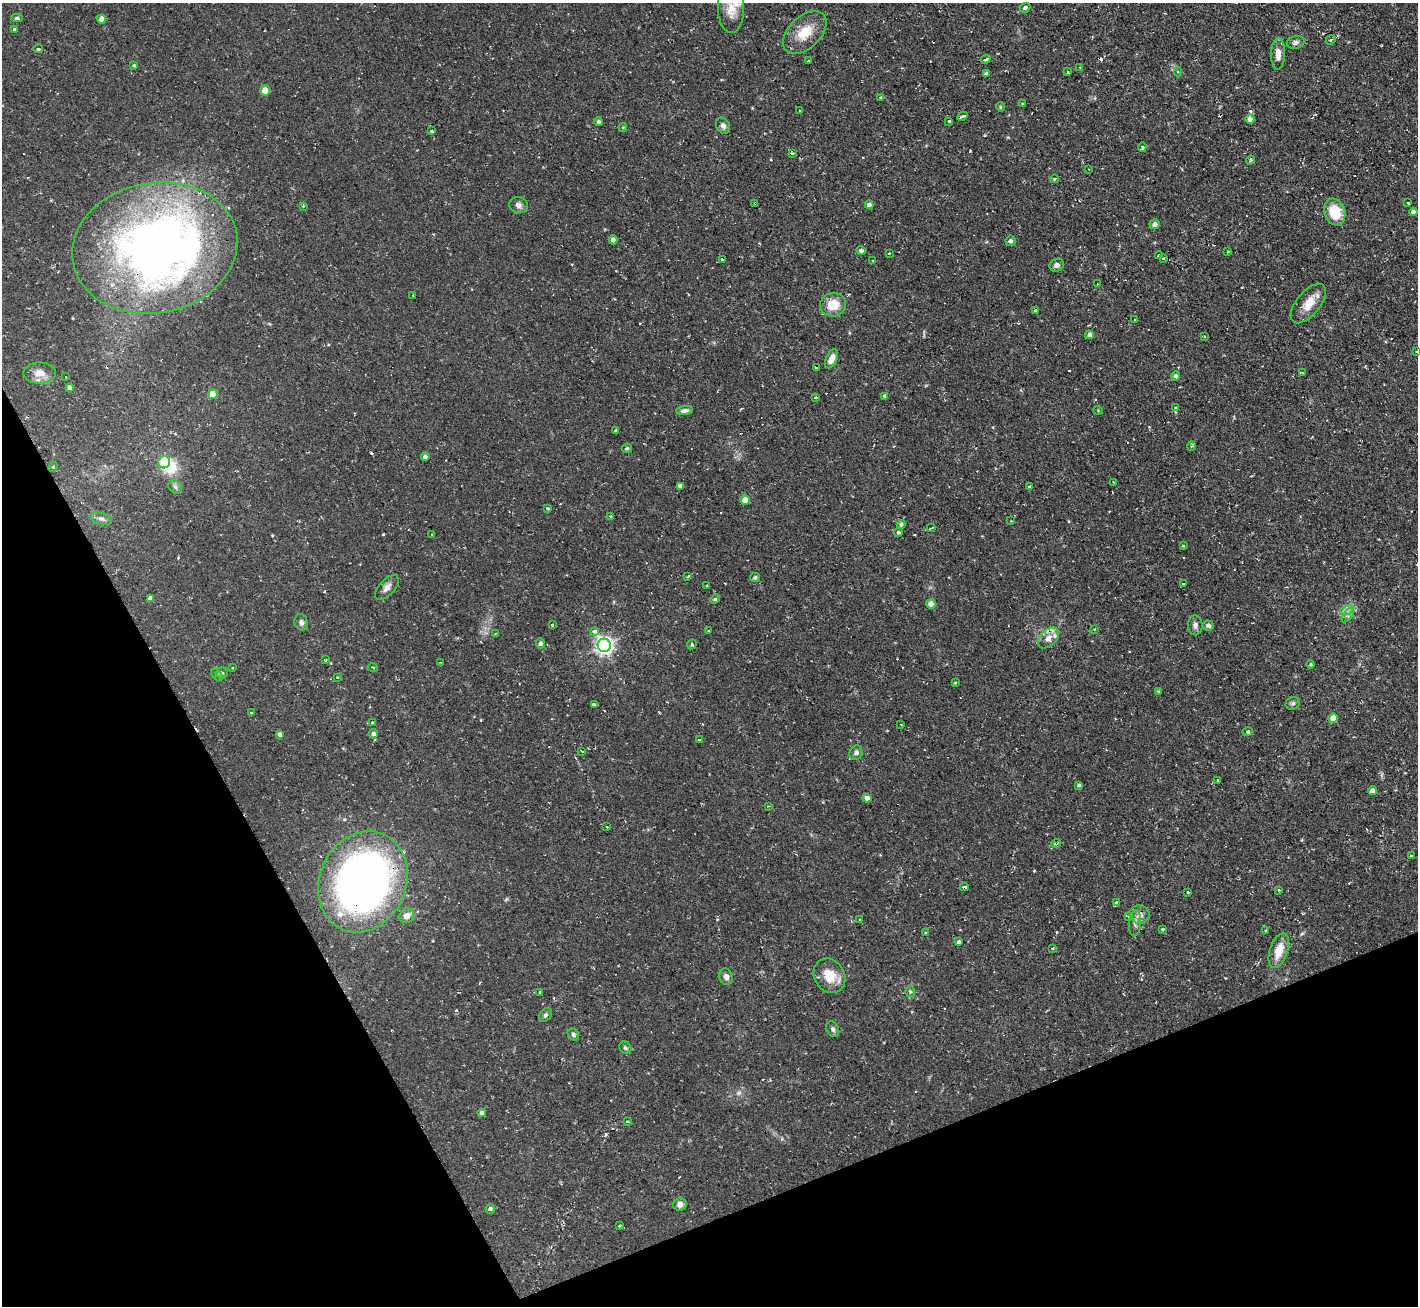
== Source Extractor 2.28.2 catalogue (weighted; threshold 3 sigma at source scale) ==
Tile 14 of 4 x 4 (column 2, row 4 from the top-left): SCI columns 1417-2832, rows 286-1589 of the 5665 x 5649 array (HDU 1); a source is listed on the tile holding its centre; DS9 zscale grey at full resolution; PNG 1420 x 1308 px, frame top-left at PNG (2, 3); each listed source drawn as its Kron ellipse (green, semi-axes under 4 px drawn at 4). Shown black and unused: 22% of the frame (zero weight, under 2 of 3 exposures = <1% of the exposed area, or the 3 px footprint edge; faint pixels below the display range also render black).
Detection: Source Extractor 2.28.2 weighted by HDU 2 'WHT'; one run over the whole footprint, this tile lists its part. Background 0.085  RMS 0.0075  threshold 0.0336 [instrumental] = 3 sigma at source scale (4.5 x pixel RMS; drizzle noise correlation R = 1.50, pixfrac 1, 0.05/0.05 arcsec/px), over >= 5 px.
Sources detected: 197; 2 inside a brighter object's white glare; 16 cosmic-ray / hot-pixel residue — neither listed nor drawn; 3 inside a brighter listed object's ellipse — not listed separately; the other 176 listed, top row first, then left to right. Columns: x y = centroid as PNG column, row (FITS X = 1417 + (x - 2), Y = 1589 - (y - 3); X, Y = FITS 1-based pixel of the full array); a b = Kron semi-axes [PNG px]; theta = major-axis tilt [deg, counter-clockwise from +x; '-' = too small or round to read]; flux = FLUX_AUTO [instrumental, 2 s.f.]
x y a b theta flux
1025 8 5 4 - 1.9
731 9 24 13 -89 11
17 18 6 4 -1 1.1
102 19 4 4 - 5
15 29 3 3 - 8.4
805 32 26 16 44 17
1331 40 5 3 - 0.9
1296 42 9 6 13 2.6
38 49 5 3 - 0.87
1278 54 15 7 89 7.2
985 59 5 3 - 3.7
809 61 3 2 - 0.63
134 65 4 3 - 0.97
1080 67 3 2 - 1.1
1178 71 5 4 - 1
1068 72 4 3 - 1.3
986 74 4 3 - 1.7
265 90 5 5 - 9.3
880 97 4 2 - 0.59
1022 104 4 3 - 0.61
1000 107 4 4 - 0.84
800 111 3 3 - 0.97
963 116 5 2 - 1.8
1250 119 4 4 - 2.9
949 121 3 3 - 1.9
598 122 4 4 - 1.3
723 126 8 6 -59 3
623 127 4 3 - 0.61
431 131 3 3 - 1.2
1142 147 5 4 - 3.2
792 153 4 3 - 1.6
1251 160 5 4 - 1
1089 169 3 2 - 0.51
1054 179 4 3 - 0.61
755 203 3 3 - 0.72
1408 203 3 3 - 1.5
519 205 9 8 - 3.2
869 205 4 4 - 4.3
303 206 3 2 - 0.84
1335 212 14 10 -71 23
1413 212 4 4 - 2.6
1155 224 5 5 - 3.1
613 240 4 4 - 3.4
1010 241 5 5 - 2.4
155 248 83 65 11 540
861 251 5 4 - 2.3
1228 251 3 2 - 0.96
889 253 3 3 - 1.5
1159 255 4 3 - 1.5
722 259 3 2 - 2.3
1163 259 4 3 - 7.2
873 260 3 2 - 1.2
1057 265 7 6 - 2.6
1097 284 3 2 - 0.59
413 295 3 3 - 0.8
1308 304 24 12 50 11
833 305 13 12 - 13
1035 310 3 3 - 2
1135 320 3 3 - 2
1089 335 4 4 - 3
1204 336 3 2 - 0.79
1416 351 3 2 - 0.5
831 359 10 5 66 6.1
816 368 3 3 - 2.6
1302 372 3 3 - 0.99
39 373 16 10 0 7.5
1176 376 5 4 - 1.8
66 377 2 2 - 0.42
69 387 4 4 - 3.1
213 394 5 4 - 14
884 396 4 3 - 1
815 397 3 3 - 2.4
1176 408 4 4 - 0.92
1098 410 5 3 - 0.58
685 411 8 4 6 2.6
616 431 4 3 - 1.1
1191 446 5 3 - 0.82
627 448 5 4 - 0.89
425 457 4 4 - 2.6
164 462 6 6 - 28
53 467 5 4 - 0.86
1113 482 3 2 - 0.55
680 486 4 4 - 2.4
1029 486 3 3 - 3.3
175 487 7 6 - 1.9
745 500 4 4 - 10
548 508 3 3 - 2.1
611 516 3 3 - 1.3
101 519 11 6 -16 2.7
1011 521 2 2 - 0.48
901 524 4 4 - 1.8
931 528 4 2 - 1.2
898 532 4 3 - 0.92
431 535 3 2 - 0.75
1183 546 3 3 - 1
687 577 4 3 - 1.8
755 578 5 4 - 1.5
1183 583 3 2 - 0.57
707 586 3 2 - 0.6
387 587 15 8 47 4.4
150 598 4 4 - 2.7
715 599 5 3 - 0.82
931 604 5 4 - 5
1347 610 7 4 19 2.3
1348 615 8 4 54 1.9
301 622 8 6 -71 2.8
552 625 3 3 - 1.6
1195 625 10 7 -89 2.9
1208 625 6 5 - 2.3
1095 629 3 3 - 0.67
709 630 3 2 - 0.58
594 631 3 3 - 8.4
495 633 4 3 - 0.79
1048 638 12 8 45 5.5
540 643 5 4 - 2.1
692 644 5 4 - 1.1
604 645 7 6 - 310
325 660 3 3 - 0.68
440 662 3 2 - 0.63
1311 664 4 4 - 0.92
373 667 5 2 - 0.87
233 668 3 3 - 1.2
222 673 5 5 - 1.3
217 675 7 4 -45 1.2
337 677 4 2 - 0.57
955 683 3 3 - 0.58
1159 691 3 3 - 1.2
1293 703 7 6 - 1.8
594 705 3 3 - 9.8
251 712 3 2 - 0.58
1333 718 4 4 - 7.2
372 722 3 3 - 1.9
901 725 3 2 - 0.47
1248 732 5 4 - 2
280 734 4 4 - 2.5
373 734 4 4 - 2.6
699 740 3 3 - 1.3
582 751 4 2 - 0.66
856 753 7 6 - 2.4
1217 780 2 2 - 0.86
1079 785 4 3 - 1.3
1373 791 4 4 - 5.6
867 798 4 4 - 4.8
768 806 3 2 - 0.58
607 827 3 3 - 1.2
1056 843 5 3 - 0.93
1411 856 3 3 - 5.3
363 882 52 43 66 410
964 887 4 3 - 3.5
1279 890 3 2 - 0.89
1187 892 3 3 - 1.5
1116 902 3 3 - 3.1
1140 915 10 9 - 4.1
407 916 8 6 46 5.5
1129 916 3 3 - 1.5
860 920 3 3 - 0.91
1135 923 13 6 86 2.7
1162 929 4 3 - 0.8
1266 930 4 4 - 0.63
926 933 3 3 - 1.2
958 942 3 3 - 1.3
1052 948 3 3 - 1.4
1279 951 18 9 72 13
829 976 18 15 -57 14
726 977 8 7 - 3.2
910 992 5 5 - 1.1
540 993 3 3 - 0.88
545 1015 8 5 53 1.7
833 1029 8 6 -62 1.8
573 1034 6 5 - 1.5
625 1048 6 5 - 1.4
482 1113 4 4 - 2.9
627 1122 3 3 - 1.4
680 1204 7 6 - 3.6
490 1209 5 4 - 1.3
619 1226 3 2 - 0.87
Overlapping masked pixels (flux is a lower limit): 5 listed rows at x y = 755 203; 155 248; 1056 843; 363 882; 964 887
Isophote crosses this tile's border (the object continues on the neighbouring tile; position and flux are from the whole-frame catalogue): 1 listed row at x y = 731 9